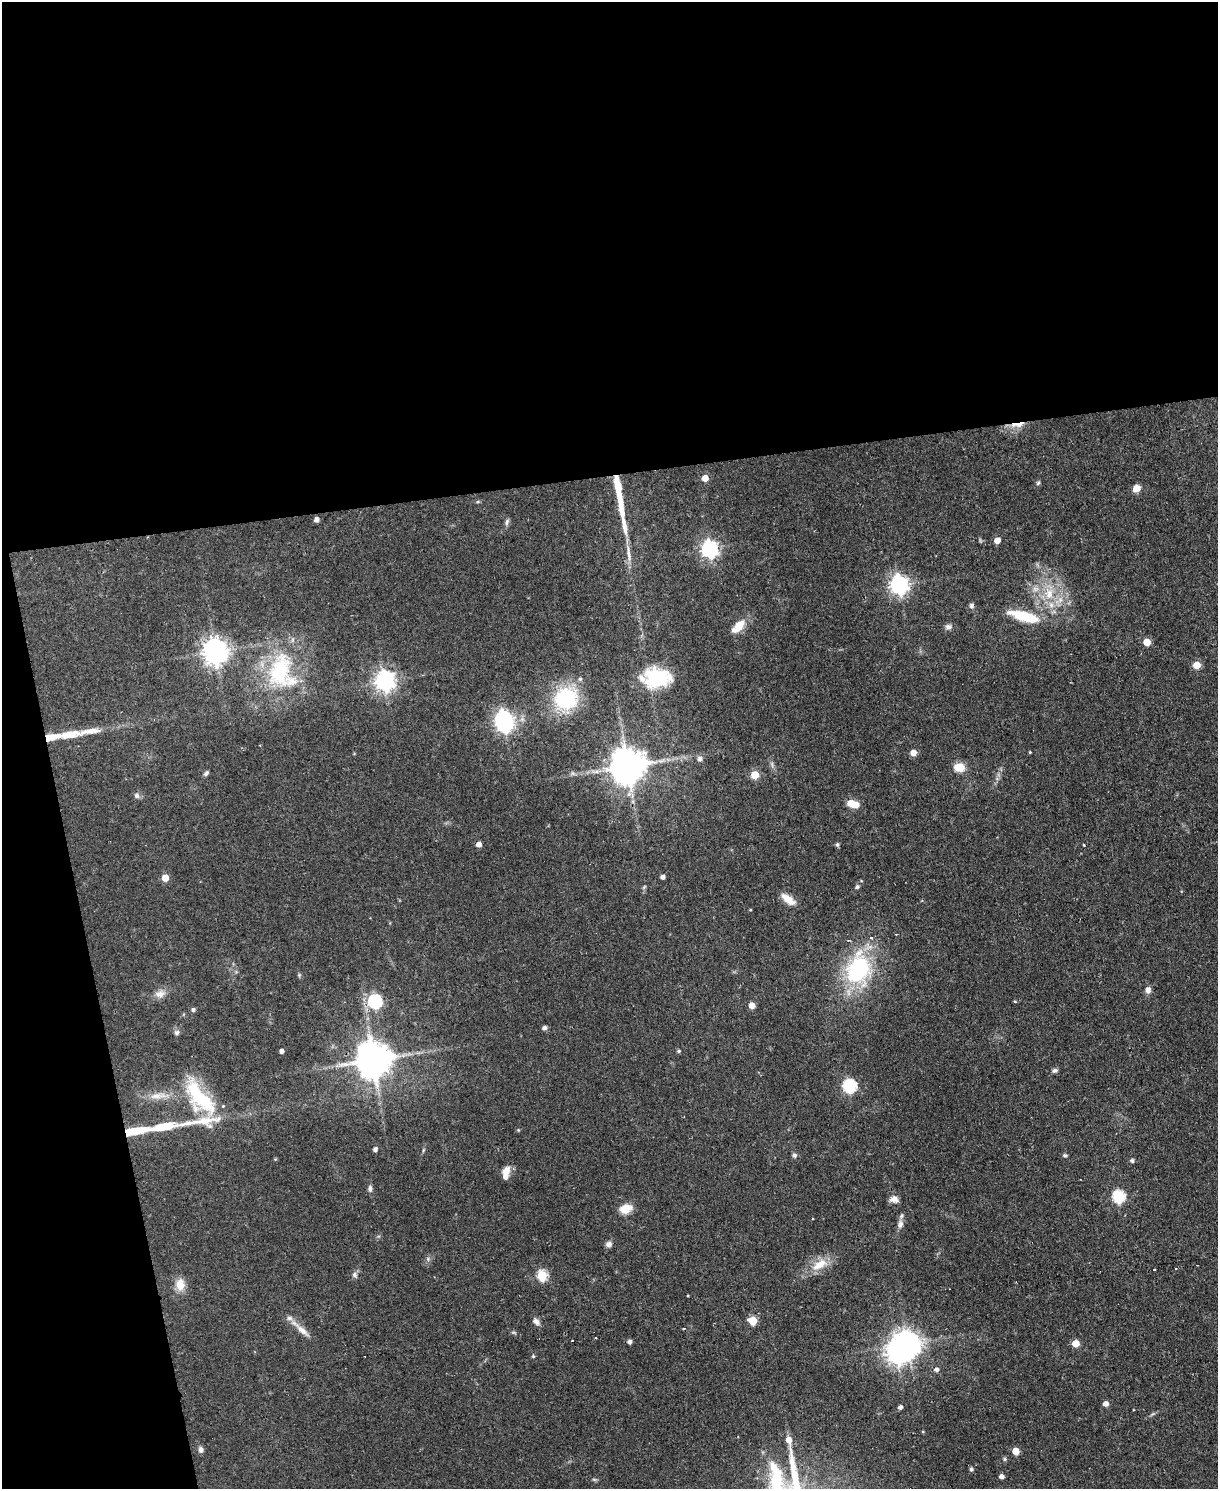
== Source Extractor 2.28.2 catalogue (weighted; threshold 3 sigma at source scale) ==
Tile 1 of 4 x 3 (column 1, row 1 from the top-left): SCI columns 1-1216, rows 3222-4708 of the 4865 x 4839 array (HDU 1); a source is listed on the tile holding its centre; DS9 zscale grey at full resolution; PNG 1220 x 1491 px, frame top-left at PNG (2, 2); no overlay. Shown black and unused: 37% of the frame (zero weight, under 2 of 3 exposures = <1% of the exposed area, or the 3 px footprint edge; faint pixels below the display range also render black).
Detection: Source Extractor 2.28.2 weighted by HDU 2 'WHT'; one run over the whole footprint, this tile lists its part. Background 0.0668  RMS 0.0055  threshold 0.0248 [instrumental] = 3 sigma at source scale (4.5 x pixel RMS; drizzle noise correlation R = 1.50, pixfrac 1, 0.05/0.05 arcsec/px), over >= 5 px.
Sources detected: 115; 1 too faint to see at this stretch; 2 inside a brighter object's white glare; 3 cosmic-ray / hot-pixel residue — not listed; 9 inside a brighter listed object's ellipse — not listed separately; the other 100 listed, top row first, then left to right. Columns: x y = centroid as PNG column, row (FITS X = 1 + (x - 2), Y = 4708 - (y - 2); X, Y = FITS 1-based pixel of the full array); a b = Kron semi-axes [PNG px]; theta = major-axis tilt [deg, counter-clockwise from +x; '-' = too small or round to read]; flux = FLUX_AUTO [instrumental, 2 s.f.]
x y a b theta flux
1018 425 22 6 7 5.4
705 478 5 5 - 6.6
1038 483 6 5 - 0.89
1136 488 8 6 34 5.1
618 489 33 5 -80 25
316 519 4 4 - 2.4
507 522 10 5 72 1.5
624 524 27 6 -80 8.3
997 540 5 5 - 5.7
710 549 7 7 - 210
629 553 27 6 -81 5
899 585 7 7 - 250
1049 593 19 14 -87 14
971 605 7 6 - 1.3
1024 616 39 11 -16 19
738 626 19 9 46 8.3
948 627 10 7 5 1.9
1147 642 5 5 - 9.9
215 652 8 8 - 530
1197 665 5 5 - 11
280 671 53 30 78 56
657 678 33 21 3 33
580 679 6 5 - 1
385 681 7 7 - 300
566 699 19 17 28 53
505 724 7 6 - 160
70 734 29 10 8 11
1030 752 3 3 - 0.47
913 753 5 5 - 5.3
700 759 6 6 - 2.3
628 766 10 10 - 1400
959 767 9 7 -2 10
206 773 7 5 45 1.3
755 775 5 5 - 16
137 795 8 7 - 1.7
853 804 11 6 -15 10
479 844 5 4 - 3.3
837 845 5 4 - 1.1
1084 845 3 2 - 0.67
663 877 4 4 - 2
165 878 5 5 - 9
857 886 6 5 - 1.1
644 887 7 3 53 0.71
788 899 17 7 -38 6.7
750 910 4 2 - 0.43
896 934 3 2 - 0.47
871 938 4 4 - 0.9
858 969 33 25 76 63
299 975 5 5 - 0.7
1148 990 8 6 79 2.5
160 994 15 10 14 4.3
375 1001 6 6 - 86
1015 1001 5 3 - 0.57
752 1005 5 4 - 6.2
193 1010 5 4 - 1.3
544 1028 5 5 - 1.8
176 1032 8 6 44 1.5
282 1051 4 4 - 2.2
679 1051 5 4 - 0.88
373 1060 10 10 - 1400
1055 1070 7 5 30 1.3
850 1086 6 6 - 74
158 1096 29 8 5 7.9
199 1098 51 21 -51 41
164 1126 27 9 12 14
135 1131 27 7 9 19
375 1149 4 4 - 1.7
794 1155 7 6 - 1.2
1065 1155 5 5 - 1
1132 1161 4 4 - 1.4
506 1172 12 8 68 5.3
370 1188 9 5 -89 1.7
1119 1197 6 6 - 62
894 1199 11 8 -6 3.1
625 1209 12 9 20 8.8
900 1224 11 7 79 2.9
609 1244 8 7 - 2.2
820 1264 24 12 31 10
1175 1268 2 2 - 0.57
354 1274 8 6 -89 1.5
542 1276 6 5 - 37
180 1284 16 12 87 6.6
688 1295 3 2 - 0.45
536 1321 10 7 -42 2.3
752 1321 5 5 - 20
684 1328 3 3 - 0.72
302 1330 24 7 -42 5.6
572 1341 3 2 - 0.85
629 1342 4 4 - 1.8
1076 1343 5 5 - 9.6
908 1344 9 7 -52 550
533 1356 4 4 - 0.68
936 1369 6 5 - 1.7
1105 1404 5 5 - 3.5
900 1407 4 4 - 1.9
201 1449 7 6 - 2.1
1016 1451 5 5 - 10
1005 1459 5 5 - 0.98
971 1469 5 4 - 1.2
1001 1476 4 4 - 2.7
Overlapping masked pixels (flux is a lower limit): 4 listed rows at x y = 1018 425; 618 489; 373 1060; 135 1131